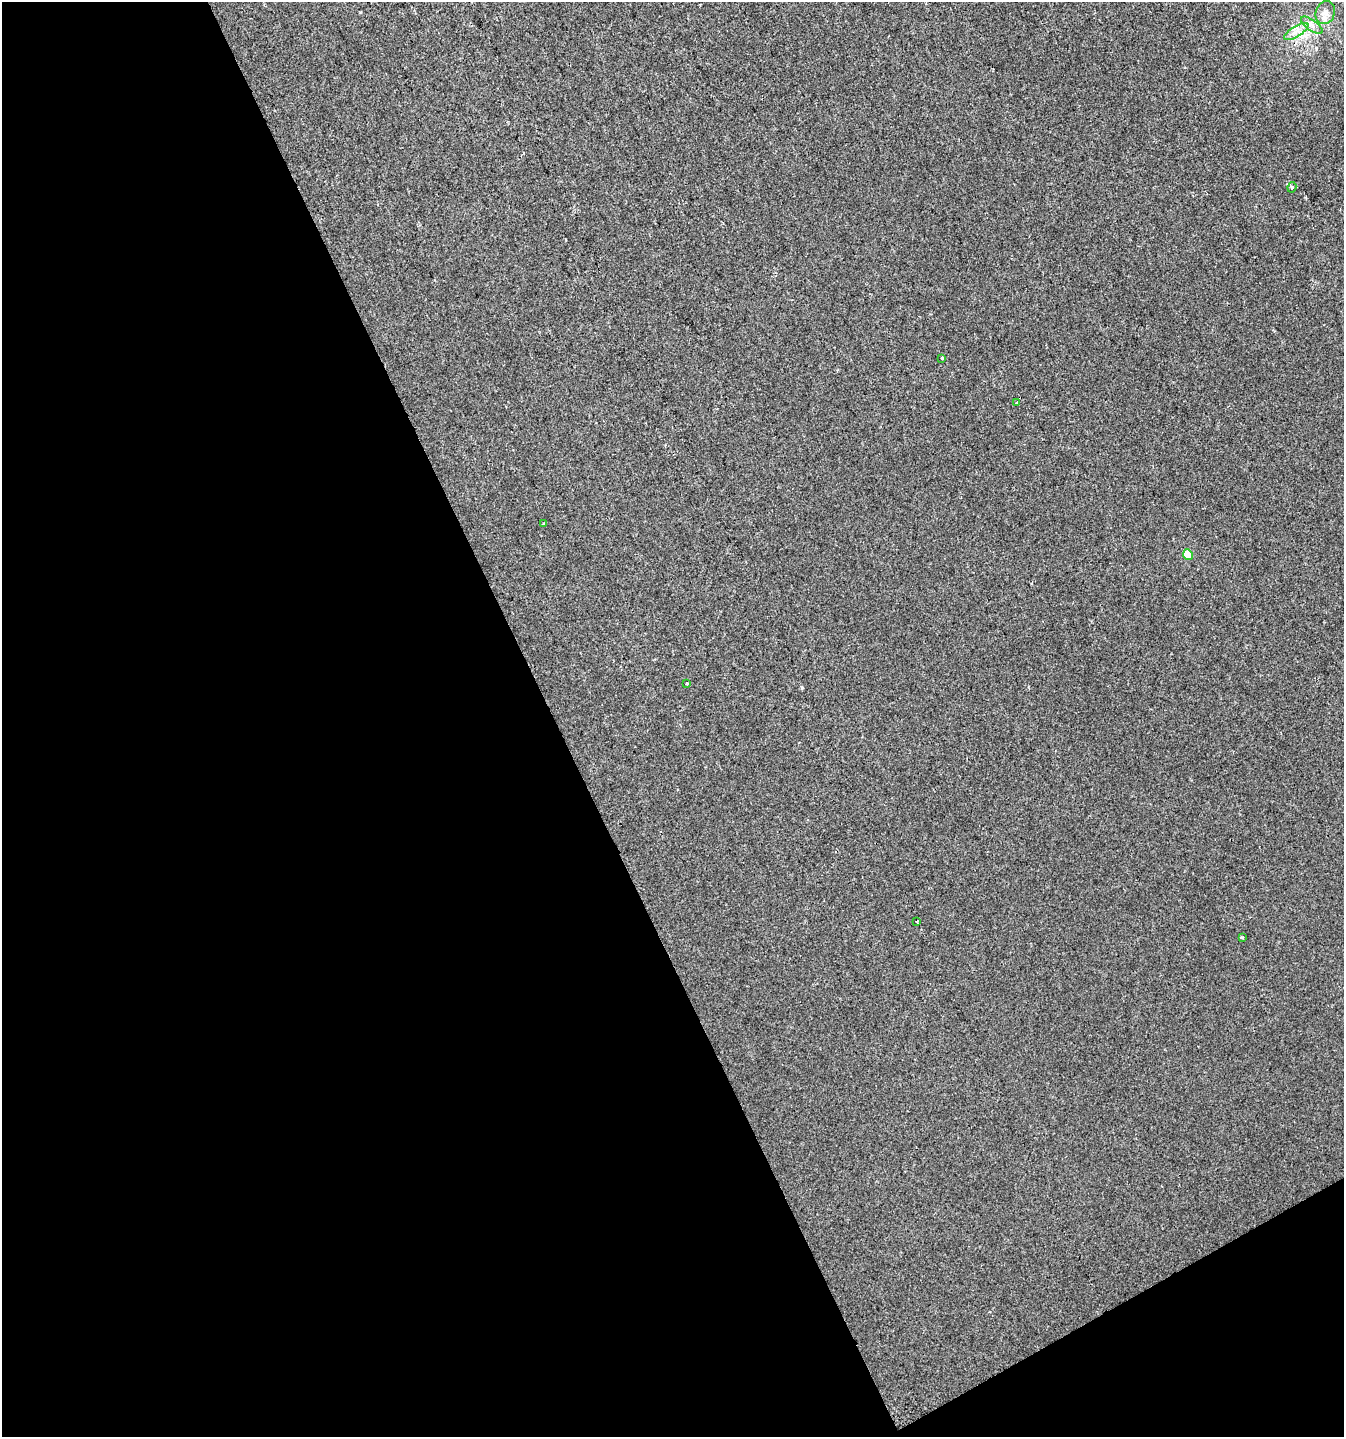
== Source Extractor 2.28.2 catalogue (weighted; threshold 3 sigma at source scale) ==
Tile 3 of 2 x 2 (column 1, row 2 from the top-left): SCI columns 76-1417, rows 1-1435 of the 2818 x 2871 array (HDU 1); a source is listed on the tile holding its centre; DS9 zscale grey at full resolution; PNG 1346 x 1439 px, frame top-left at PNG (2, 2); each listed source drawn as its Kron ellipse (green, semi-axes under 4 px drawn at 4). Shown black and unused: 44% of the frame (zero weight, under 2 of 3 exposures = <1% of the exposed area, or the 3 px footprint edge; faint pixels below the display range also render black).
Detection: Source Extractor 2.28.2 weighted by HDU 2 'WHT'; one run over the whole footprint, this tile lists its part. Background 1.14e-04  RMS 0.0044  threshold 0.02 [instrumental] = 3 sigma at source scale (4.5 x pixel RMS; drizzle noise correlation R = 1.50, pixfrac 1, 0.0396/0.0396 arcsec/px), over >= 5 px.
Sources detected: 11; all 11 listed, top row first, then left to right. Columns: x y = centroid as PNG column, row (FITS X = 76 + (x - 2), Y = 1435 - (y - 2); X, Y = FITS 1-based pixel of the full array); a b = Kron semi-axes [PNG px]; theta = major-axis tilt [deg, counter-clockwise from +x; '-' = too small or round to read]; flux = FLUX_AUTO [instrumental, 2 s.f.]
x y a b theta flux
1325 13 12 9 70 3.2
1312 25 13 5 -37 2.2
1296 31 14 5 32 2.9
1292 187 5 4 - 0.87
942 358 3 3 - 0.98
1016 403 3 3 - 0.41
544 524 3 3 - 1.3
1188 555 5 5 - 7.6
687 683 3 3 - 0.88
917 922 3 3 - 2.2
1242 937 3 3 - 0.92
Unlisted compact peaks at least as high as the median listed source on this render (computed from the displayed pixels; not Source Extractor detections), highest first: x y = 802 688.